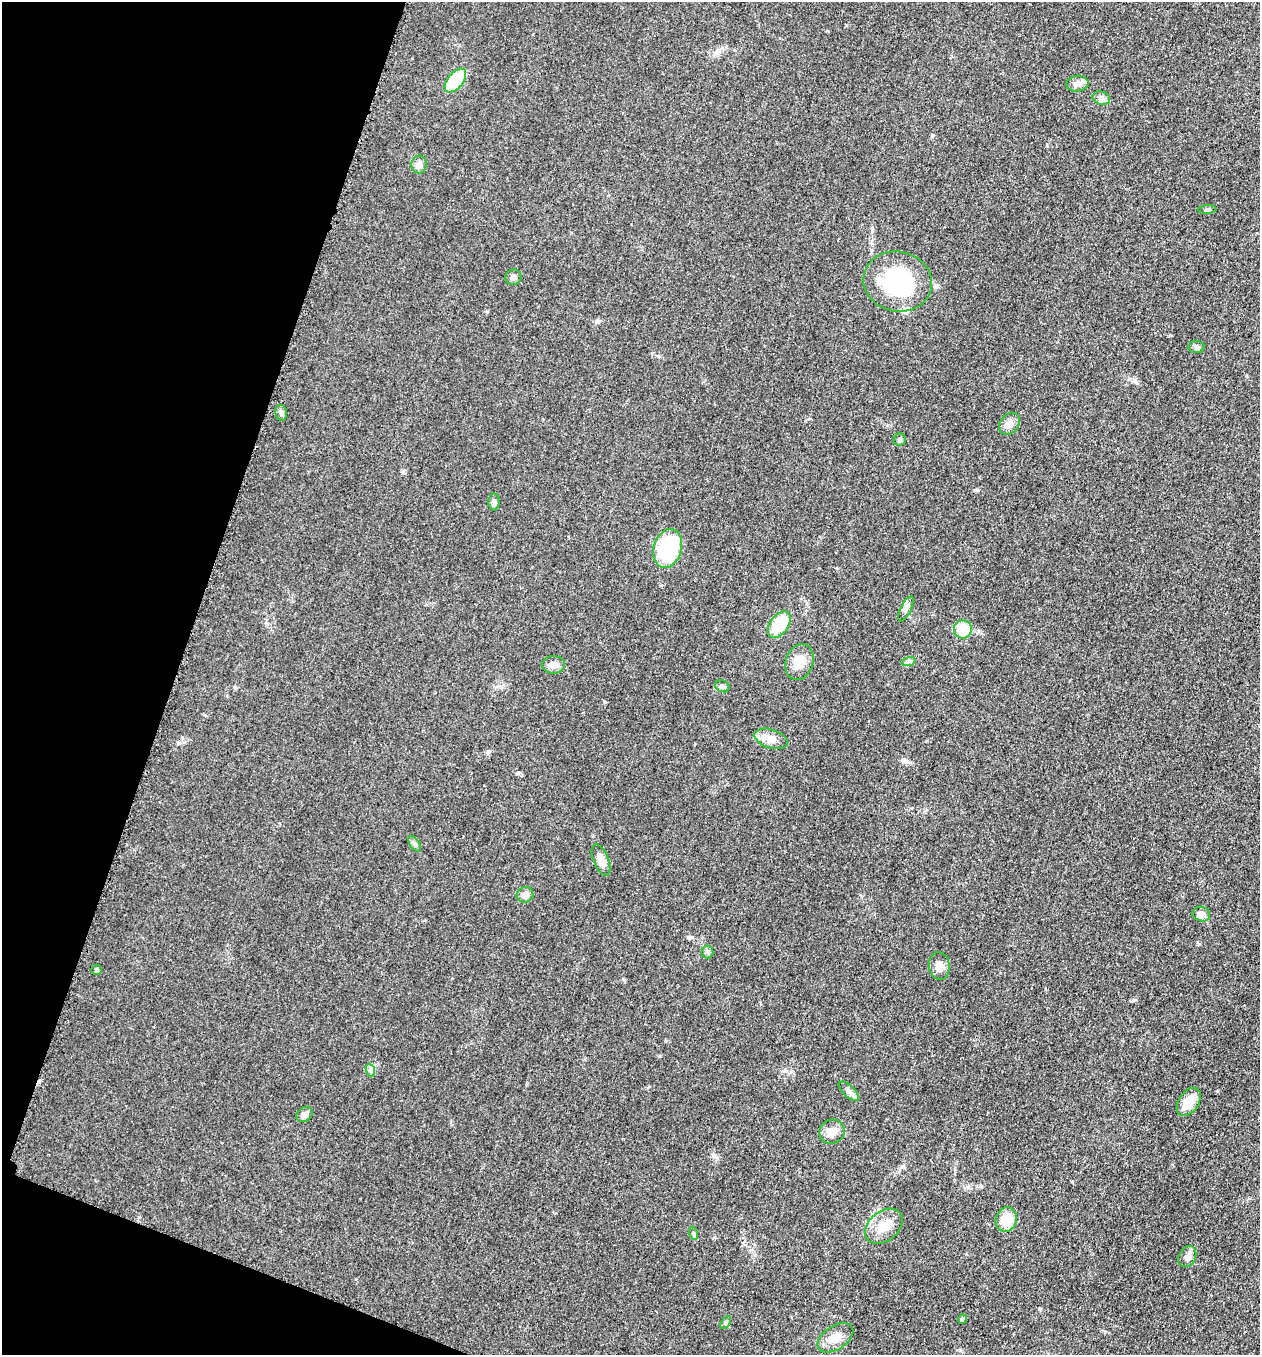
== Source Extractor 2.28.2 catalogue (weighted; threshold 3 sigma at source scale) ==
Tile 9 of 4 x 4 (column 1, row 3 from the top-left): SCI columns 197-1454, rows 1370-2722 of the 5507 x 5462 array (HDU 1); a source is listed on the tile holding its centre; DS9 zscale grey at full resolution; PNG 1262 x 1357 px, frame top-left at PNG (2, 2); each listed source drawn as its Kron ellipse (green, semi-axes under 4 px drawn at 4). Shown black and unused: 17% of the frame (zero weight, under 3 of 5 exposures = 3% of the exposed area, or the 3 px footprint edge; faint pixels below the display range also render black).
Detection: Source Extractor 2.28.2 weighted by HDU 2 'WHT'; one run over the whole footprint, this tile lists its part. Background 0.0608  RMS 0.0062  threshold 0.0278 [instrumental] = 3 sigma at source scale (4.5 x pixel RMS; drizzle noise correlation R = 1.50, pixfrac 1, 0.05/0.05 arcsec/px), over >= 5 px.
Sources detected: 42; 2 inside a brighter listed object's ellipse — not listed separately; the other 40 listed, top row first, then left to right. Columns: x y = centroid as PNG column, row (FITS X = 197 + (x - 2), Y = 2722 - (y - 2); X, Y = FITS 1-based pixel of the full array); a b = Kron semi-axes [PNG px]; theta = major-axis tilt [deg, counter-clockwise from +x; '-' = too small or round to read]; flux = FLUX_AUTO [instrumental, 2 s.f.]
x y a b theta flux
455 80 14 8 51 28
1077 84 11 8 6 3.3
1101 98 9 6 -15 2.2
419 164 9 7 88 3
1207 210 9 3 5 1
513 277 8 7 - 2.3
898 282 34 30 -12 61
1196 347 8 6 1 1.6
281 413 8 5 -79 1.6
1009 424 12 9 51 3.4
900 440 6 6 - 1.6
494 502 8 5 -89 1.5
668 549 20 14 73 47
906 609 14 5 63 2.1
779 624 15 9 55 20
963 629 9 9 - 17
909 661 7 4 19 1.2
799 662 18 13 71 9.7
553 665 11 8 0 4.2
722 686 7 5 -25 1.6
771 739 17 9 -17 7.3
415 844 9 5 -56 1.5
601 860 16 7 -68 5.4
525 895 8 7 - 3.5
1201 914 9 7 -20 4.4
707 952 6 6 - 1.2
939 966 14 10 -83 5
96 970 5 5 - 1.1
370 1070 7 4 -71 1.4
849 1091 13 5 -42 2.4
1189 1102 16 10 55 10
304 1115 9 7 38 2.9
832 1132 13 12 - 7
1006 1220 12 10 73 12
884 1226 21 14 39 11
693 1233 6 4 -71 0.91
1187 1257 11 8 62 3.1
962 1319 4 4 - 1.7
726 1322 7 4 59 0.98
835 1338 20 11 34 7.6
Unlisted compact peaks at least as high as the median listed source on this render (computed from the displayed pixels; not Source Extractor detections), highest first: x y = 1134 1000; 692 937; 903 1166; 932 135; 977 490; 179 743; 1170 335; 488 752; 624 980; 205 715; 605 702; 518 773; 713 1155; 1039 1309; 1072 1182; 403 472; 660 1056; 235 687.